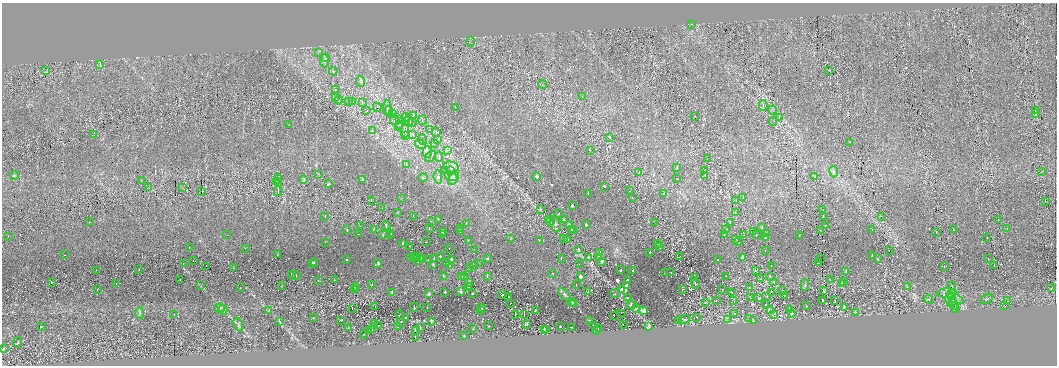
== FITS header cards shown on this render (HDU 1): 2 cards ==
NAXIS1  =                 2110
NAXIS2  =                  727

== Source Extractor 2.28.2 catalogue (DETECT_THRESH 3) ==
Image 2110 x 727 px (HDU 1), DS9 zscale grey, zoomed out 1/2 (1 PNG px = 2 x 2 image px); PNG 1059 x 368 px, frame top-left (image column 2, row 726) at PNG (2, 3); each listed source drawn as its Kron ellipse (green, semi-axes under 4 px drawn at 4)
Background 0.0443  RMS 0.011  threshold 0.0328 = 3 sigma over >= 5 px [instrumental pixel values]
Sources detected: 607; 231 cannot appear on this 1/2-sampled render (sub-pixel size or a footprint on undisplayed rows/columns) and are neither listed nor drawn; the other 376 listed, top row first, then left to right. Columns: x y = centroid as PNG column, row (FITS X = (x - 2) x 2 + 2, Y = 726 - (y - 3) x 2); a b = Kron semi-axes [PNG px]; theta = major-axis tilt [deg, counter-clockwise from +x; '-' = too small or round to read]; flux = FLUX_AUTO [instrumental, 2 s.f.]
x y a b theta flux
692 24 2 1 - 0.58
470 41 5 2 - 1.3
318 53 2 2 - 1.1
326 58 2 2 - 2.5
324 61 6 3 90 2.8
100 64 4 2 - 1.1
828 70 2 1 - 0.54
46 71 4 2 - 1.4
333 71 4 2 - 0.99
361 81 5 3 - 3.1
543 84 4 2 - 1.2
335 90 2 1 - 2.7
582 96 2 1 - 0.49
336 98 2 1 - 0.64
338 100 4 2 - 2.1
353 101 2 2 - 0.79
349 102 3 1 - 2.7
362 102 3 1 - 2.3
763 105 5 1 - 1.1
377 107 4 2 - 2.6
455 107 2 1 - 0.48
387 108 7 3 89 4.5
773 110 4 3 - 2.2
367 111 2 1 - 1.1
389 111 5 3 - 2.9
1035 111 3 2 - 1.2
392 113 2 2 - 1.3
1036 113 4 3 - 1.6
413 115 2 2 - 1.1
406 117 4 3 - 2.8
695 117 2 1 - 0.56
779 118 3 1 - 3.3
394 120 5 2 - 2.7
399 120 2 2 - 1.1
422 120 5 2 - 1.7
409 121 5 3 - 3.2
773 121 4 2 - 1
412 123 2 1 - 0.96
400 124 3 2 - 1.8
289 125 2 1 - 0.46
398 126 4 2 - 1.8
430 130 2 2 - 0.95
372 131 3 3 - 1.4
405 131 6 2 90 3
436 132 5 1 - 1.1
93 135 2 1 - 0.51
405 135 3 2 - 1.6
413 135 3 3 - 2.6
609 137 3 2 - 0.98
438 139 3 2 - 1.2
422 140 5 2 - 1.6
850 142 2 2 - 1.1
434 143 3 1 - 1.9
420 144 6 4 -32 4.3
447 150 3 3 - 1.9
590 151 2 1 - 0.7
427 152 6 4 -87 5.3
431 156 6 4 53 4.8
439 157 5 3 - 2.7
707 159 3 1 - 0.62
406 164 3 2 - 1.3
451 167 8 5 -9 8.1
677 168 3 2 - 0.76
450 170 3 3 - 2.1
445 171 3 3 - 1.5
705 171 2 1 - 5.6
833 172 6 4 -73 4.1
1041 172 2 1 - 5.4
639 173 2 1 - 1.5
319 174 2 2 - 0.74
14 175 4 2 - 1.6
705 175 2 1 - 110
451 176 7 4 -16 6.8
537 176 2 2 - 8.9
815 176 2 1 - 11
438 177 7 3 -84 3.9
423 178 4 3 - 2.2
454 178 7 4 56 6.2
677 179 2 1 - 1.6
278 180 6 1 87 2.6
304 180 2 1 - 30
362 180 2 1 - 53
141 181 3 2 - 0.91
276 181 2 1 - 32
278 184 3 1 - 7.5
328 184 2 1 - 12
604 186 3 2 - 2.8
149 188 3 2 - 0.98
182 188 2 2 - 0.92
202 191 2 1 - 45
278 191 5 1 - 1.5
629 191 2 1 - 1.2
588 193 3 2 - 0.85
663 194 4 2 - 1
743 197 3 2 - 1.2
401 198 3 2 - 0.86
632 198 2 1 - 1.2
371 200 3 2 - 1.6
736 201 2 1 - 0.55
1045 201 2 1 - 0.55
572 205 3 2 - 8.9
382 208 2 1 - 1.1
540 209 4 4 - 2.4
823 210 2 1 - 0.86
397 212 3 1 - 4.1
559 213 3 1 - 0.92
735 213 2 1 - 1.9
325 216 2 1 - 1.3
413 216 2 1 - 2.9
823 216 3 1 - 14
881 216 2 1 - 3.3
438 219 2 1 - 22
548 219 3 3 - 1.5
998 219 2 1 - 1.4
564 220 2 1 - 69
431 221 2 1 - 13
89 222 2 1 - 0.41
550 222 4 4 - 2.7
466 223 2 1 - 4.1
654 223 2 1 - 0.42
730 223 2 1 - 23
555 224 8 5 -76 6.2
569 225 2 1 - 580
586 225 2 1 - 11
825 225 2 1 - 5.5
360 226 2 1 - 13
386 226 4 1 - 110
762 227 2 1 - 14
429 228 2 1 - 49
460 228 2 1 - 8.8
1007 228 2 1 - 1.2
373 229 2 1 - 32
572 229 2 1 - 740
872 229 2 1 - 5.3
953 229 2 2 - 1.1
347 230 2 1 - 5
726 230 2 1 - 13
820 230 2 1 - 11
573 231 2 1 - 750
442 232 2 1 - 28
460 232 2 1 - 4.9
753 232 2 1 - 25
936 232 3 1 - 4.9
391 233 2 1 - 28
767 233 2 1 - 9.7
358 234 2 1 - 17
443 234 2 1 - 39
724 234 2 1 - 9
227 235 2 1 - 1.7
383 235 3 1 - 52
744 235 3 2 - 140
756 235 2 1 - 31
8 236 3 1 - 1.1
391 236 2 1 - 13
799 236 2 1 - 5.7
987 237 2 1 - 2.4
511 238 3 1 - 0.76
765 238 2 2 - 6.3
563 239 3 1 - 34
568 239 2 1 - 16
468 240 2 1 - 5.2
539 240 2 1 - 1.1
735 240 2 1 - 16
325 242 2 1 - 16
426 242 2 1 - 36
738 242 2 2 - 8
402 243 2 1 - 42
657 243 2 2 - 0.66
409 246 2 1 - 0.81
659 246 2 1 - 0.72
189 247 2 1 - 1.1
245 248 2 1 - 1
449 249 2 1 - 1.8
474 249 2 2 - 0.9
578 249 2 1 - 590
765 251 2 1 - 1.5
889 251 2 1 - 2.9
650 252 2 1 - 1.2
600 253 2 1 - 200
277 254 4 1 - 1.3
65 255 2 1 - 1.3
872 255 2 1 - 5.7
418 256 2 1 - 10
440 256 2 1 - 27
680 256 2 1 - 0.46
414 257 2 1 - 5.9
589 257 2 1 - 70
599 257 2 1 - 610
742 257 2 1 - 17
410 258 2 2 - 7.1
420 258 2 1 - 24
488 258 2 1 - 14
561 258 3 1 - 9.6
820 258 3 1 - 0.66
878 258 2 1 - 2.7
346 259 3 2 - 1
434 259 2 1 - 34
451 259 2 1 - 55
988 259 2 1 - 3
428 260 2 1 - 23
718 260 2 1 - 0.56
193 261 2 1 - 1.3
602 261 2 1 - 550
418 262 2 1 - 9.2
312 263 3 2 - 19
314 263 2 1 - 5.4
378 263 3 1 - 66
446 263 2 1 - 22
480 263 2 1 - 0.65
579 263 2 1 - 13
818 263 2 1 - 9.3
183 264 2 1 - 0.74
433 264 2 1 - 19
473 265 2 1 - 8.7
771 265 3 2 - 0.82
994 265 3 1 - 1.8
206 266 2 1 - 1.7
449 266 2 1 - 27
944 266 2 1 - 1.5
233 267 3 1 - 3.1
469 268 2 1 - 16
139 270 2 1 - 1.6
621 270 2 2 - 4.7
633 270 2 1 - 1.4
96 271 3 1 - 2.4
755 271 2 1 - 18
846 271 3 1 - 7.1
671 272 2 1 - 0.81
553 273 2 2 - 1.4
664 273 2 1 - 0.61
291 274 2 1 - 2
296 275 3 1 - 6
443 276 2 1 - 13
487 276 3 1 - 34
581 276 3 3 - 18
726 276 2 1 - 0.63
770 276 2 1 - 14
461 277 2 1 - 24
465 277 2 1 - 50
694 278 4 2 - 1.4
760 279 3 3 - 1.4
180 280 2 1 - 4.2
334 280 2 1 - 5.9
627 280 2 2 - 1.6
830 280 2 2 - 0.77
318 281 2 1 - 4
843 281 2 1 - 3.9
469 282 3 1 - 35
774 282 2 1 - 29
51 283 2 1 - 0.67
842 283 2 1 - 8.9
116 284 2 1 - 2.1
372 284 2 1 - 6.4
576 284 2 1 - 0.48
695 284 5 2 - 1.3
805 285 6 2 85 2.1
201 286 3 2 - 1
282 286 3 1 - 5.7
627 286 2 2 - 50
951 286 2 1 - 2.2
356 287 3 1 - 12
468 287 3 1 - 42
907 287 2 1 - 1.6
240 288 2 1 - 2.5
749 288 2 1 - 3.1
1051 288 3 2 - 1
622 289 2 2 - 820
683 289 3 1 - 0.7
722 289 2 2 - 0.68
97 290 2 1 - 0.92
354 290 2 1 - 7
782 290 2 1 - 7.7
824 291 2 1 - 5.7
392 292 2 1 - 16
444 292 2 1 - 20
461 292 2 2 - 16
588 292 2 1 - 2.8
731 292 2 2 - 0.66
771 292 2 1 - 1.4
429 293 2 1 - 26
472 293 2 2 - 1.2
947 293 10 4 3 8.4
503 294 3 2 - 0.74
564 294 7 4 -45 5.1
615 294 2 2 - 0.61
784 295 2 1 - 0.63
767 296 2 2 - 0.7
509 297 2 1 - 0.61
627 298 2 2 - 6.6
750 298 3 2 - 1.3
759 298 4 3 - 1.7
928 299 4 2 - 1.5
951 299 8 5 -81 8.2
956 299 8 2 -24 4.9
987 299 6 1 35 1.2
822 300 3 2 - 2.2
716 301 2 1 - 0.68
734 301 3 1 - 0.6
835 301 2 2 - 0.66
1007 301 2 1 - 0.68
572 302 4 3 - 1.7
510 303 2 1 - 0.42
574 303 3 2 - 1.6
705 303 2 2 - 0.66
766 304 4 3 - 1.4
954 304 6 3 -73 5
631 305 4 4 - 2.8
806 306 2 1 - 0.6
1004 306 3 2 - 0.64
375 307 2 1 - 0.72
414 307 4 2 - 1.9
427 307 2 1 - 0.82
482 307 2 2 - 12
844 307 3 1 - 12
219 308 5 3 - 2.9
352 308 2 1 - 1.3
956 308 2 2 - 1.6
636 309 4 3 - 2.2
223 310 5 3 - 3.1
535 310 2 1 - 1
771 310 3 2 - 1.3
790 310 2 1 - 2.7
269 311 4 2 - 1.5
481 311 2 2 - 0.86
644 311 4 3 - 17
856 312 2 1 - 4
140 313 5 2 - 2.3
621 313 2 1 - 1.8
734 313 4 2 - 1.6
792 313 2 1 - 5.4
400 314 4 2 - 1.1
515 314 2 1 - 0.63
174 315 2 1 - 1.3
524 315 3 1 - 6.8
614 315 2 1 - 1.6
774 315 4 2 - 5.8
697 317 2 1 - 1.4
313 318 3 2 - 0.79
405 318 3 2 - 0.94
749 319 3 2 - 1
341 320 3 2 - 1
678 320 3 2 - 0.91
684 320 5 3 - 2.3
727 320 3 2 - 1
431 321 2 1 - 9.8
590 321 3 2 - 1.5
753 321 4 2 - 1.2
280 322 3 2 - 1.4
401 322 2 1 - 6.8
374 324 4 1 - 0.75
526 324 3 2 - 23
238 325 7 2 -66 3
593 325 2 1 - 0.49
623 325 2 1 - 3
41 326 2 1 - 8.3
378 326 2 1 - 5.7
397 326 3 2 - 1.4
488 326 3 2 - 0.76
560 327 2 2 - 0.82
572 327 2 1 - 0.95
649 327 3 2 - 11
348 328 2 2 - 1.9
420 328 3 1 - 20
372 329 2 1 - 3.3
473 329 3 2 - 0.98
598 329 3 2 - 0.66
415 330 3 1 - 17
544 330 3 1 - 15
546 330 2 1 - 4.5
596 330 3 1 - 0.68
369 331 2 1 - 2.1
363 335 2 1 - 0.66
464 336 2 1 - 20
415 337 2 1 - 9.7
18 342 5 1 - 0.96
3 349 3 2 - 1.4
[231 sub-pixel or undisplayed-footprint detections neither listed nor drawn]